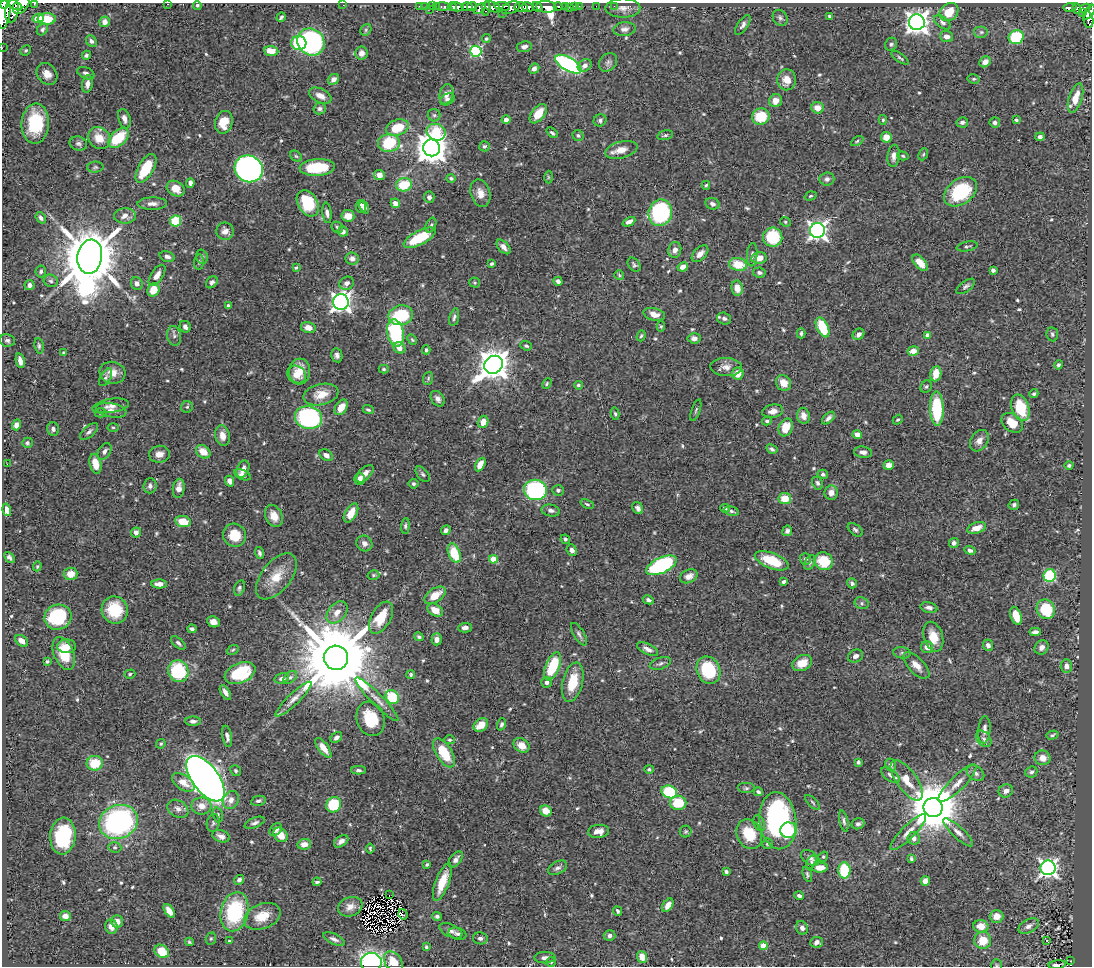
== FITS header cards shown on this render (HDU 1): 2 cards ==
NAXIS1  =                 1090
NAXIS2  =                  964

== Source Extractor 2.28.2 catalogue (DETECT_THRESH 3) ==
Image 1090 x 964 px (HDU 1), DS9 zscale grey, 1 PNG px = 1 image px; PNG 1094 x 968 px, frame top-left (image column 1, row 964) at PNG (2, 3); each listed source drawn as its Kron ellipse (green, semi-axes under 4 px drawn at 4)
Background 0.721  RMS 0.023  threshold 0.0696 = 3 sigma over >= 5 px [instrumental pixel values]
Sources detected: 608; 1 with non-positive FLUX_AUTO (blend fragments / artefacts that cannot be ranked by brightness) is neither listed nor drawn; of the other 607, the 500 brightest by FLUX_AUTO listed and drawn (107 fainter detections omitted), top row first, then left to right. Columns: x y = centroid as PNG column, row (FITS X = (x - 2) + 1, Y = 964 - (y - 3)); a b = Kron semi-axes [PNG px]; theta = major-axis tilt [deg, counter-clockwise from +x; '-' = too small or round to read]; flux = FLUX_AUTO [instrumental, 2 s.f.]
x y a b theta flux
3 4 4 3 - 340
34 4 3 2 - 48
167 4 2 2 - 3.2
15 5 8 3 -31 520
21 5 10 6 49 1300
197 5 4 4 - 2.5
343 5 2 2 - 27
419 6 2 2 - 9
425 6 3 2 - 2.6
432 6 2 2 - 14
436 6 3 2 - 18
502 6 8 3 -7 210
575 6 3 3 - 32
579 6 3 2 - 4.2
596 6 2 2 - 6.5
614 6 2 2 - 7.1
442 7 8 3 0 32
452 7 5 4 - 290
457 7 6 4 -13 490
467 7 5 3 - 730
472 7 5 4 - 380
492 7 8 5 -20 560
521 7 6 4 4 640
528 7 6 4 -13 670
537 7 6 3 -37 460
546 7 10 6 -4 900
558 7 4 3 - 43
565 7 3 3 - 150
1070 7 6 3 -1 96
480 8 7 4 38 280
486 8 7 3 83 180
511 8 10 5 23 570
570 8 3 2 - 4.1
623 8 17 9 0 12
1077 8 5 4 - 100
1085 8 5 4 - 250
429 9 2 2 - 6
12 11 11 7 80 950
3 12 17 6 85 2100
949 12 10 8 41 28
1089 12 8 4 54 250
502 13 2 2 - 9.7
1082 13 4 3 - 71
830 16 4 3 - 3.1
281 17 5 3 - 3.2
38 18 6 4 13 11
780 18 8 7 - 5.1
47 19 9 6 2 27
1088 20 8 5 -79 220
105 22 5 5 - 7.8
917 22 8 8 - 1200
942 22 9 5 -36 5.2
743 25 11 5 55 5.5
42 29 6 5 - 3.1
624 29 11 7 6 6.9
366 30 6 5 - 2.2
981 32 7 6 - 4.3
946 36 6 5 - 8.6
1016 37 7 7 - 86
486 39 4 4 - 2.4
91 41 6 5 - 4.6
311 42 14 13 - 350
299 43 7 7 - 90
891 44 7 6 - 3.4
524 47 7 5 10 6.5
2 48 2 2 - 5.2
26 50 5 5 - 2.7
271 51 7 5 -6 20
476 51 5 5 - 200
361 53 6 6 - 8.5
86 55 4 4 - 3.8
900 58 10 4 -35 2.9
608 62 10 8 47 6.1
985 62 6 5 - 10
568 64 15 6 -30 320
585 65 7 5 34 7.1
534 69 5 4 - 6.6
86 73 9 5 -24 5.3
47 74 12 9 -49 18
333 79 6 5 - 7
974 79 6 4 -11 2.7
787 80 10 9 - 18
87 84 9 5 82 8.8
446 94 10 6 76 11
320 96 12 7 -26 13
1076 98 15 6 72 26
447 99 7 5 28 4.1
776 101 7 6 - 13
320 108 6 6 - 4.3
818 108 6 5 - 16
538 114 11 6 51 24
434 115 6 6 - 3.5
761 116 9 8 - 45
124 119 10 6 -73 8.3
506 120 4 4 - 8.2
600 120 6 6 - 3.7
883 120 5 4 - 2.4
1016 120 4 3 - 2.4
224 122 11 9 73 30
962 122 6 5 - 5
995 122 5 5 - 4.1
35 124 20 13 87 89
397 128 12 7 18 50
436 132 10 8 -23 75
552 133 6 3 -41 3
665 135 8 4 14 3.4
578 136 6 5 - 3.2
886 137 5 5 - 17
1040 137 4 4 - 4.9
99 138 12 10 -40 24
118 138 12 7 41 59
857 141 7 4 32 2.5
389 143 11 9 5 76
78 144 9 7 -18 4.9
484 146 5 5 - 3.5
432 148 8 8 - 2900
621 150 16 8 14 17
923 154 6 4 67 2.2
296 156 6 5 - 2.5
894 156 11 6 84 8.8
903 156 6 4 -17 2.2
95 167 8 5 3 3.4
317 167 17 8 4 71
146 168 16 7 60 57
249 169 14 13 - 550
379 175 5 5 - 11
548 177 6 4 -90 2.1
451 178 5 4 - 3.4
827 179 7 6 - 5.4
190 183 5 4 - 5.6
404 185 8 6 12 50
706 185 4 3 - 2.4
176 189 9 7 -29 20
960 192 18 12 37 110
480 193 14 9 -74 15
810 196 6 4 18 2.4
429 197 5 5 - 5.5
308 203 14 9 -60 70
395 203 5 4 - 13
152 204 15 6 1 8.7
713 204 7 5 -20 6.1
361 206 6 5 - 5.4
364 207 7 4 -69 6.2
327 213 10 4 -84 5.7
660 213 13 11 72 210
125 216 11 7 1 11
348 216 6 6 - 16
41 218 6 4 -55 4.6
176 221 5 5 - 59
629 222 7 4 26 7
785 222 5 4 - 2.4
431 225 8 5 65 3.4
337 227 6 5 - 3.1
817 230 7 7 - 720
225 231 9 8 - 9.4
343 231 5 5 - 6.4
773 237 10 9 - 78
420 238 17 7 27 58
967 246 10 4 11 3.4
503 247 9 5 -46 7.8
675 250 8 6 78 7.6
700 254 10 6 46 9
752 255 11 5 86 4.8
90 257 17 12 80 12000
167 257 8 5 -16 5
202 257 7 5 -75 3.4
352 258 6 6 - 7.3
759 258 8 6 8 17
199 262 8 5 82 3.1
920 263 10 5 -48 19
492 264 4 3 - 3.1
738 264 9 6 -13 41
634 265 8 5 -54 3.3
683 267 5 4 - 8.1
296 268 3 3 - 2.8
993 270 4 3 - 4.3
41 271 6 5 - 3.9
759 272 6 5 - 4.2
157 275 12 6 56 12
619 275 5 5 - 2.2
51 281 7 6 - 3.8
558 281 4 4 - 5
212 282 7 5 46 4.3
347 283 7 6 - 6.1
475 283 5 5 - 2.2
137 284 7 5 -70 6.2
29 285 5 5 - 6
966 286 11 5 35 4.6
737 288 7 5 -80 16
153 290 7 6 - 24
341 302 8 7 - 800
228 306 4 3 - 3.5
654 314 11 6 -14 14
401 315 12 10 11 85
454 317 9 4 75 4.3
724 319 7 6 - 4.8
661 326 5 4 - 2.5
185 327 6 5 - 6.4
822 327 10 5 -65 62
308 328 7 5 -14 14
395 333 13 8 -78 140
801 333 5 3 - 3.2
858 334 6 5 - 6.8
1052 334 7 6 - 3.6
927 335 4 4 - 15
174 336 10 7 -78 5.2
641 336 6 4 70 2.5
694 338 6 5 - 7.2
7 340 8 6 -10 3.9
412 340 5 4 - 2
39 346 8 4 -84 3
526 346 6 4 -20 2.6
399 348 6 5 - 13
426 350 4 3 - 2.9
913 351 6 4 11 15
63 353 4 3 - 2
337 355 7 5 -79 5.2
20 361 7 4 -78 9.1
493 365 10 8 39 2600
1059 365 5 4 - 3.3
726 367 16 9 -2 12
384 369 5 4 - 2.6
300 371 13 10 84 27
112 373 13 11 -15 16
296 374 10 8 -34 16
738 374 6 5 - 19
936 374 8 5 79 27
106 377 10 5 60 3.7
428 378 6 5 - 2.6
547 383 5 4 - 2.5
783 383 8 7 - 16
578 385 4 4 - 2.8
926 387 6 5 - 3.2
321 394 18 10 13 24
1034 394 5 4 - 3.1
438 399 8 6 -53 7.9
111 406 18 7 8 11
187 407 6 5 - 2.7
341 407 8 5 57 19
1020 408 14 8 -72 55
937 409 17 7 -89 110
111 410 15 7 -10 9.4
368 410 5 3 - 2.8
696 410 11 3 71 2.8
773 411 10 6 11 11
100 413 6 4 1 2.5
615 414 6 4 -78 2.5
803 416 8 6 -79 12
308 418 13 11 -12 280
828 418 8 4 45 6.1
898 420 5 3 - 2
767 421 5 4 - 3.7
483 422 6 5 - 17
1012 423 12 8 -37 27
16 425 5 4 - 7.4
113 427 5 3 - 2.2
786 427 9 6 67 30
53 429 7 6 - 4.2
89 432 11 5 41 5.3
857 434 5 4 - 10
222 436 10 7 -78 12
979 441 11 8 59 11
27 443 5 5 - 3.2
772 449 6 4 -29 3.8
104 451 9 6 59 6.8
203 452 8 6 -38 21
863 452 9 5 -7 7.2
159 454 10 8 8 11
326 455 7 5 -35 7.4
7 464 2 2 - 22
95 464 10 5 -77 23
480 465 7 4 62 18
889 465 5 4 - 12
1069 465 4 4 - 2.7
243 469 9 6 67 10
365 474 11 6 45 9.4
423 474 9 5 -52 3.6
823 474 5 4 - 3.8
243 475 9 5 -23 5.9
360 479 6 5 - 8.4
230 481 5 4 - 7.8
818 483 7 5 -64 3.7
414 484 5 5 - 2.8
150 486 7 6 - 5.2
179 488 9 6 82 12
535 490 11 10 - 280
558 490 6 5 - 3.9
831 492 7 6 - 10
785 499 6 5 - 27
587 504 7 4 -23 3.1
1014 505 5 5 - 3.3
638 508 6 5 - 5.1
725 508 5 3 - 3.8
7 510 6 4 -75 12
551 510 9 5 -11 5.6
731 511 7 4 -14 4.2
351 513 10 6 60 17
274 516 11 8 -65 17
183 522 8 5 -10 31
405 526 8 4 85 3.2
977 528 10 5 17 17
446 530 5 4 - 4.5
855 530 8 5 -38 3.8
787 531 5 5 - 5.1
136 532 5 5 - 8.2
234 535 12 11 - 31
565 539 5 4 - 3.2
364 543 8 7 - 8.3
954 543 5 5 - 4.7
572 550 6 5 - 6.8
970 550 6 4 -24 4.3
259 553 6 4 -72 4
454 553 10 6 -67 52
9 557 6 4 -48 4.6
493 559 4 4 - 31
805 559 6 5 - 4.2
772 561 18 7 -21 57
824 561 9 8 - 52
810 563 8 5 62 3.6
661 565 16 7 25 250
37 566 5 4 - 2.2
71 574 7 6 - 18
373 575 6 4 15 2.3
276 576 27 14 51 35
689 576 9 6 24 11
1050 576 6 6 - 120
784 582 4 3 - 3.3
852 583 5 4 - 3.8
159 584 8 4 -2 12
239 588 8 5 72 4.2
435 595 12 7 34 26
648 600 6 4 -28 4.7
862 603 7 5 -23 3.6
929 608 8 5 -12 6.8
1046 609 10 9 - 74
115 610 14 13 - 56
435 610 8 5 -32 21
337 612 12 8 48 14
1016 616 9 5 -70 33
58 617 14 12 21 99
381 618 18 9 61 41
213 622 6 5 - 9.9
465 628 6 4 1 7.5
192 629 4 4 - 4
1035 632 6 4 4 6.2
579 634 13 5 -60 5.4
419 637 5 4 - 3.3
933 637 15 9 -74 24
437 639 6 5 - 7.7
22 641 7 5 -39 13
178 643 9 4 -41 4.2
988 645 6 5 - 6.3
67 646 9 7 0 16
927 647 6 5 - 10
1042 647 7 6 - 7.3
647 649 11 5 -26 8.1
233 650 6 4 23 2.5
64 653 17 9 -67 42
902 653 9 5 -8 4
855 656 8 6 25 6.6
336 658 12 12 - 28000
47 661 4 3 - 2.5
660 663 11 5 19 5.3
802 663 10 7 27 21
916 665 16 8 -46 17
553 666 15 7 68 75
1066 666 7 5 -89 8.2
708 670 14 11 -65 97
178 671 11 10 - 100
240 673 16 10 23 80
130 674 6 4 17 2.5
411 675 4 4 - 2.6
290 677 8 5 43 3.5
282 678 7 5 15 6.4
547 682 5 5 - 4.9
573 682 20 10 76 47
225 692 8 4 -59 7.5
392 697 7 6 - 79
293 699 24 6 44 13
377 699 30 6 -45 14
371 719 18 14 -72 58
193 721 8 4 0 4.9
501 724 6 4 70 3.7
481 725 8 6 38 23
984 730 13 6 85 9.7
1052 735 6 3 15 2.7
227 736 11 4 -79 5.8
336 737 6 4 41 5.8
984 739 9 6 -50 5.1
450 740 5 4 - 2.4
161 744 5 4 - 2.3
521 745 8 6 -33 19
323 748 11 5 -53 16
444 753 16 8 -58 55
1043 758 8 7 - 13
858 762 4 3 - 2.8
95 763 8 7 - 38
891 765 6 5 - 4.2
649 769 5 4 - 3
359 770 7 4 -1 3.6
236 771 6 5 - 2.4
1031 772 6 5 - 3.8
975 773 9 6 -34 7.1
890 775 11 5 -36 6.2
206 779 26 13 -53 1900
907 780 24 10 -55 28
183 782 13 7 -34 17
957 783 25 7 45 18
746 788 9 5 0 4
1006 791 7 6 - 8.6
669 792 8 6 -24 95
758 792 4 4 - 3.9
231 800 9 7 61 11
258 801 7 5 12 4
813 802 9 4 -46 2.6
678 803 8 7 - 54
334 805 8 7 - 78
201 806 10 8 -1 17
933 807 9 9 - 9600
178 809 11 8 -31 8.1
546 811 6 5 - 19
218 815 7 5 -74 3.1
778 821 29 18 -84 290
844 821 11 4 -77 4
118 822 20 16 22 310
213 823 9 6 81 3.6
255 823 10 5 22 5
759 823 8 5 -68 3.9
858 824 6 5 - 4.4
276 830 7 5 48 7.2
788 830 8 7 - 36
599 831 10 6 6 13
686 831 6 6 - 2.8
908 832 24 6 45 16
958 832 19 6 -43 10
749 834 15 12 -63 47
280 835 8 6 -48 21
63 836 18 12 84 100
221 836 9 6 -19 8
914 838 6 6 - 9.5
341 841 8 5 35 7.6
304 844 7 5 12 13
768 844 5 5 - 2.9
115 847 7 5 -3 2.8
370 849 5 3 - 2.1
823 857 5 4 - 2.5
810 858 10 6 -35 6.5
911 859 4 4 - 2.6
456 860 9 5 53 6.4
811 862 7 4 61 2.6
427 864 3 3 - 2.2
558 868 10 6 28 5.5
820 868 8 5 2 17
1048 868 7 7 - 640
844 870 8 6 -89 72
726 872 4 3 - 3.6
807 874 8 4 -71 2.7
239 880 5 4 - 5.1
925 881 5 4 - 9.1
317 882 4 3 - 2.9
442 882 20 6 69 33
389 895 2 2 - 2.6
799 896 5 3 - 3.9
668 905 7 4 55 13
350 907 12 9 21 14
169 911 8 4 -56 14
618 911 5 3 - 3.1
235 912 20 13 76 130
403 914 5 4 - 9
65 916 5 5 - 12
262 916 19 12 21 32
437 916 5 4 - 4.2
997 916 7 6 - 15
117 921 6 6 - 11
981 926 7 6 - 22
1029 926 11 6 28 7.2
111 927 7 6 - 12
802 928 7 5 -64 7
451 931 12 6 -25 7
457 934 9 6 -16 4.6
610 936 6 5 - 5.6
480 938 7 6 - 4.7
211 939 6 5 - 2.3
334 939 12 5 -25 6.4
983 940 8 8 - 37
1047 940 3 3 - 18
230 941 4 3 - 2.1
189 942 4 3 - 2.1
817 942 6 5 - 8.2
763 946 4 4 - 39
426 947 4 3 - 2.6
162 951 8 6 -38 39
642 957 6 5 - 16
545 958 10 5 1 6.4
1071 961 3 3 - 7.5
371 962 10 9 - 420
393 962 11 8 -52 31
551 962 5 5 - 2.3
997 965 5 5 - 2.2
1057 965 8 3 7 7.2
At the frame edge (FLAGS 8, measured only in part): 12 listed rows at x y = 3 4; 34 4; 167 4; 15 5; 21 5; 3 12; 1089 12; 2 48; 371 962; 393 962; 997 965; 1057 965
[107 fainter detections neither listed nor drawn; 1 non-positive-flux detection neither listed nor drawn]